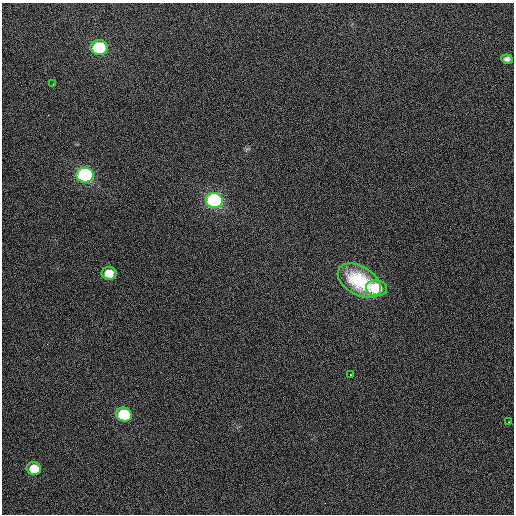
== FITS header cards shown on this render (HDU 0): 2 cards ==
NAXIS1  =                  512 / Axis length
NAXIS2  =                  512 / Axis length

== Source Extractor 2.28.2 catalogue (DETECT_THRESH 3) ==
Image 512 x 512 px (HDU 0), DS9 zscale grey, 1 PNG px = 1 image px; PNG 516 x 516 px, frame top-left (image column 1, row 512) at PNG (2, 3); each listed source drawn as its Kron ellipse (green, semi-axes under 4 px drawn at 4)
Background 419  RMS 1.9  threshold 5.59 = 3 sigma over >= 5 px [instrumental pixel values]
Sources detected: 12; all 12 listed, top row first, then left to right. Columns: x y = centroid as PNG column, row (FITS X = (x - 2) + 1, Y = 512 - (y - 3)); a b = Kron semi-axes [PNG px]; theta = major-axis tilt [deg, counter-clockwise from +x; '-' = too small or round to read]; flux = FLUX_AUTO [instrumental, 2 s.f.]
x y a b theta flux
99 48 8 7 - 10000
507 59 6 4 -7 360
53 84 2 2 - 75
85 175 8 7 - 22000
214 200 8 7 - 25000
109 273 7 6 - 1800
359 281 23 14 -31 5000
377 288 10 8 -5 3800
351 375 2 2 - 99
124 414 8 7 - 7700
509 422 3 2 - 68
34 469 7 6 - 2400